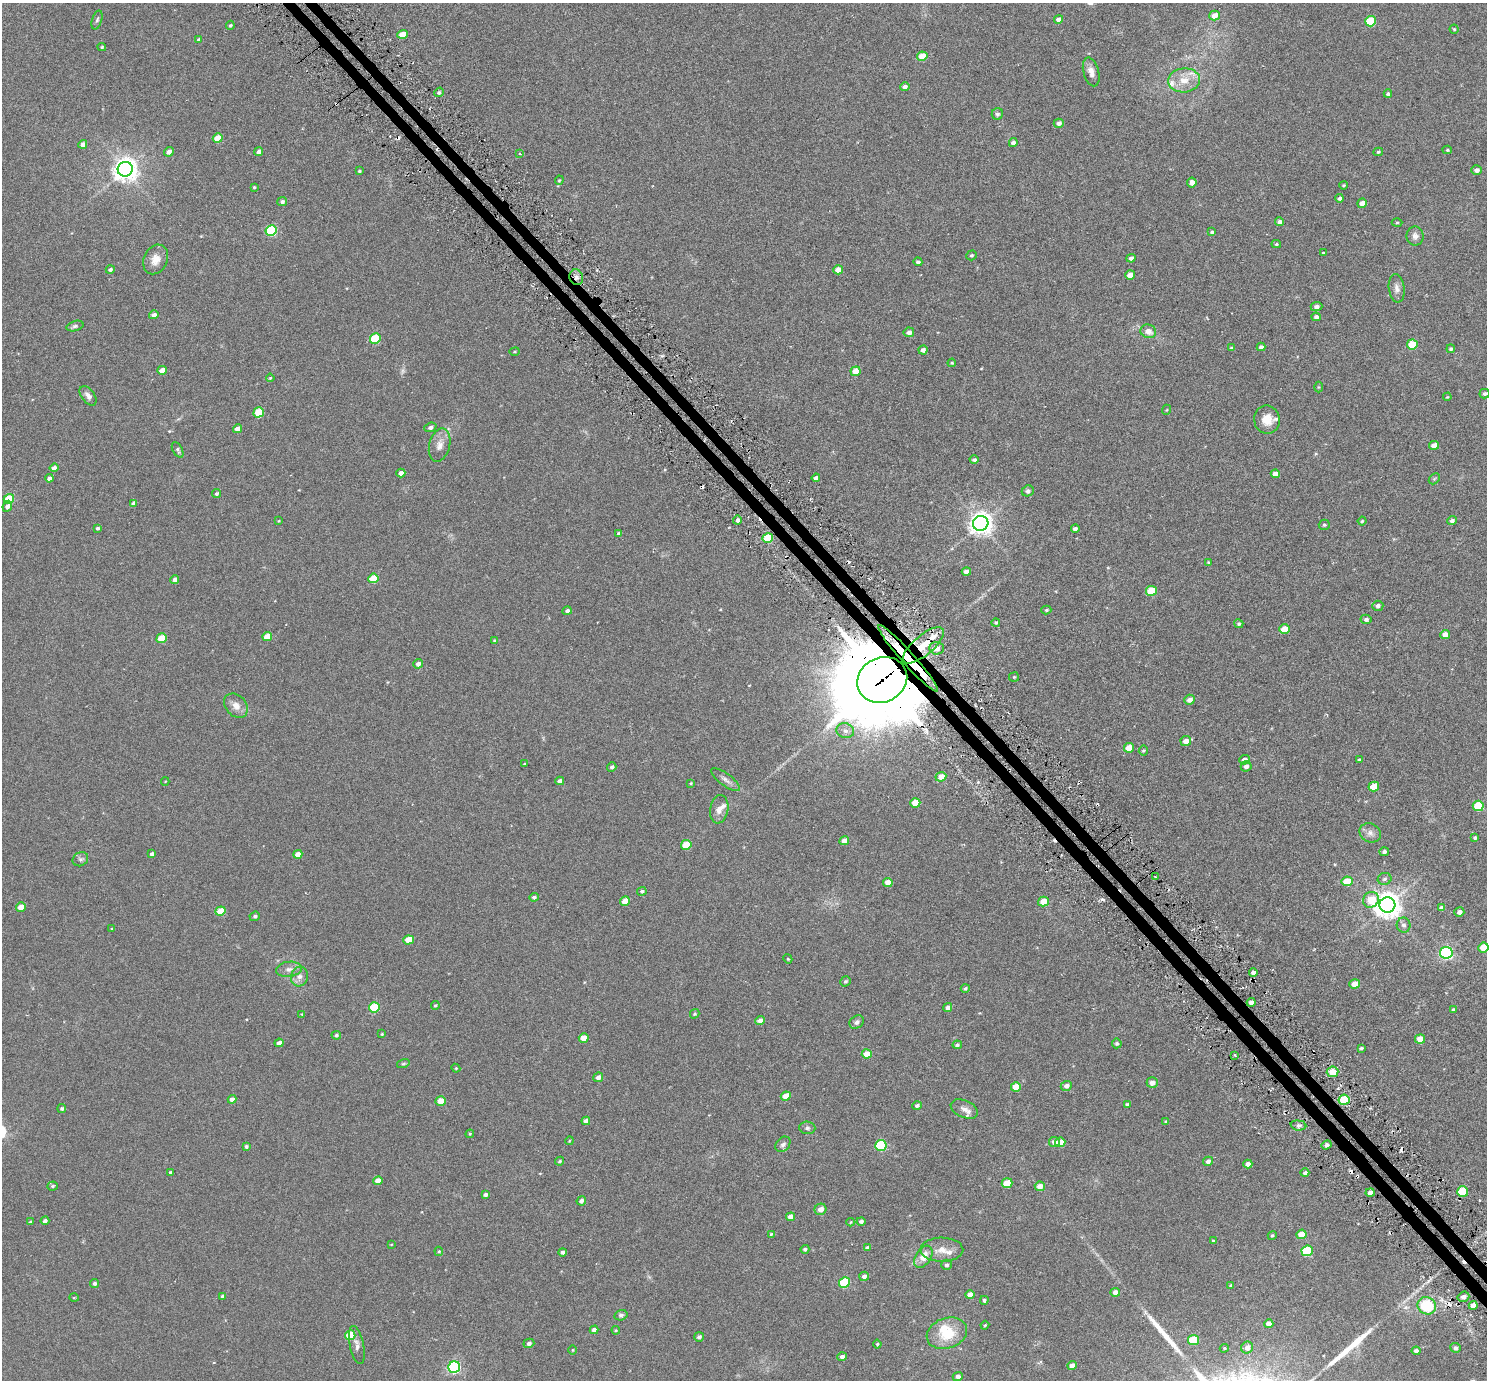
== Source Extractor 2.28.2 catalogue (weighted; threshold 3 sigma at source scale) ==
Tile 6 of 4 x 4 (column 2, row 2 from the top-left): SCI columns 1552-3036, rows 2967-4344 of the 6069 x 6069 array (HDU 1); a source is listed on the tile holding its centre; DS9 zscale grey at full resolution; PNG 1489 x 1382 px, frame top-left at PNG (2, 3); each listed source drawn as its Kron ellipse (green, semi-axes under 4 px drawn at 4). Shown black and unused: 2% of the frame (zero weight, under 3 of 6 exposures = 3% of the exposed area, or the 3 px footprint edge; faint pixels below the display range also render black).
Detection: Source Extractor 2.28.2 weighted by HDU 2 'WHT'; one run over the whole footprint, this tile lists its part. Background 0.0263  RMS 0.0071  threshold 0.029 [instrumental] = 3 sigma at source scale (4.09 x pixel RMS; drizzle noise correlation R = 1.36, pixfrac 0.8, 0.05/0.05 arcsec/px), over >= 5 px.
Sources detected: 314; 1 too faint to see at this stretch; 2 inside a brighter object's white glare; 11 cosmic-ray / hot-pixel residue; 2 long thin detections or spike segments (spike, bleed or trail) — neither listed nor drawn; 8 inside a brighter listed object's ellipse — not listed separately; the other 290 listed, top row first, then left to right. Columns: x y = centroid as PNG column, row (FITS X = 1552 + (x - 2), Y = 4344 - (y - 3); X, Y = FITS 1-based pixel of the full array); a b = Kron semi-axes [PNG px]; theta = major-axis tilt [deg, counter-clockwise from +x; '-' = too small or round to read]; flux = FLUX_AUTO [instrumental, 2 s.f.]
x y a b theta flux
1215 15 5 5 - 6.2
1059 19 4 4 - 2.8
97 20 10 5 72 1.3
1371 21 5 5 - 26
230 25 5 4 - 1
1454 29 4 4 - 0.65
402 34 5 4 - 8.8
198 39 4 3 - 0.58
102 47 4 3 - 0.62
922 56 5 4 - 12
1091 72 15 7 -74 4.3
1184 80 16 12 6 8.9
905 86 5 4 - 2
439 92 5 4 - 0.99
1388 94 4 4 - 1.4
997 114 6 5 - 1.4
1059 123 5 4 - 2.5
218 138 5 4 - 12
1013 143 4 4 - 2.3
83 144 4 4 - 3.7
1447 150 4 4 - 0.77
169 152 5 4 - 3.5
259 152 4 4 - 2.7
1378 152 5 3 - 0.7
520 153 3 3 - 0.81
125 169 7 7 - 540
1476 170 5 4 - 2.4
359 171 3 3 - 0.81
559 180 5 4 - 0.67
1192 182 5 4 - 3
1343 185 4 3 - 0.72
254 187 4 4 - 0.64
1340 198 4 4 - 1.6
282 202 5 4 - 1.7
1362 203 5 4 - 3.6
1279 222 4 4 - 2.1
1397 222 5 3 - 0.63
271 231 5 5 - 48
1212 232 4 3 - 1.2
1415 236 9 8 - 3
1276 244 5 4 - 0.78
1323 253 3 3 - 0.47
972 255 5 4 - 0.97
1131 258 4 4 - 2.1
156 259 15 12 64 6.1
918 262 4 4 - 1.4
110 269 4 4 - 1.3
838 270 5 4 - 6.8
1130 275 5 4 - 5
576 277 8 6 -65 3.2
1397 288 14 7 -83 3.2
1316 307 6 4 2 2.1
154 315 5 4 - 2.4
1316 317 5 4 - 1.7
75 326 9 5 16 1.3
1148 331 8 6 -17 4.6
909 332 5 5 - 2.7
375 339 5 5 - 32
1412 344 5 5 - 20
1261 347 4 4 - 1.8
1231 348 4 4 - 0.67
1451 349 4 4 - 1.2
923 350 4 4 - 2.3
515 352 5 3 - 0.51
952 363 4 3 - 0.63
162 370 5 4 - 4.9
855 371 5 4 - 7.4
270 378 4 4 - 0.66
1318 387 5 3 - 0.47
1485 394 5 5 - 1.4
88 396 11 6 -53 2.5
1447 397 4 3 - 0.42
1166 410 5 3 - 0.43
259 412 5 5 - 19
1267 420 14 13 - 7.2
430 427 6 4 20 1.5
237 429 5 4 - 3.8
440 445 17 10 75 5.2
1434 445 5 4 - 4.2
178 450 8 5 -62 1.2
974 460 4 4 - 1.3
54 468 4 4 - 2.6
401 473 4 4 - 3.5
1275 474 4 4 - 3.3
49 478 4 4 - 1.7
816 478 4 4 - 2.5
1434 479 6 4 44 0.77
1028 491 6 5 - 1.6
216 494 5 4 - 1.1
9 499 5 5 - 20
134 503 4 4 - 2.3
7 506 6 4 63 2.2
737 520 4 4 - 1.8
279 521 4 4 - 0.51
1362 521 4 4 - 0.78
1452 521 5 4 - 1.7
981 523 8 7 - 470
1324 525 5 5 - 1.1
97 528 4 4 - 1.1
1075 529 4 3 - 1.6
619 534 4 4 - 1.9
768 538 5 5 - 30
1208 562 4 3 - 0.64
966 572 4 4 - 2.8
373 578 5 4 - 18
175 580 4 4 - 2.8
1151 591 5 5 - 17
1378 606 5 5 - 2.1
1046 610 5 4 - 0.78
567 611 5 4 - 2.1
1366 619 5 4 - 1.6
996 622 4 4 - 0.85
1239 624 5 4 - 0.97
1284 629 5 4 - 9.1
1445 634 5 4 - 4
267 637 5 4 - 10
162 638 5 4 - 16
495 641 4 4 - 1.2
923 645 25 10 40 21
936 648 7 6 - 4.7
908 658 44 6 -48 36
418 664 5 4 - 2.5
1014 677 5 4 - 0.74
882 680 25 22 27 10000
1190 700 5 5 - 3.1
236 706 13 10 -48 4.9
845 731 9 7 -16 3
1186 741 5 5 - 4
1129 748 5 4 - 7.7
1143 750 5 4 - 0.82
1244 760 5 4 - 2.6
1359 760 3 3 - 0.91
524 764 4 3 - 0.47
1246 766 5 5 - 2.2
612 767 5 4 - 1.5
941 777 5 5 - 5.9
725 780 17 6 -36 2.9
165 781 4 3 - 0.43
560 781 4 4 - 2.2
691 783 3 3 - 0.56
1374 786 5 5 - 12
915 803 5 4 - 11
1478 806 5 5 - 26
719 809 14 9 80 4.4
1370 833 11 9 -32 3.4
1475 838 4 4 - 1.2
844 841 5 4 - 5.9
686 845 5 5 - 18
1384 852 5 4 - 1.6
152 854 4 3 - 1.5
298 854 4 4 - 5.4
80 859 8 6 32 1.6
1155 876 3 2 - 0.58
1385 879 7 6 - 1.5
1347 881 5 5 - 12
888 882 5 4 - 6.7
642 891 5 4 - 1.1
534 897 4 4 - 1.5
1371 900 8 7 - 18
625 901 5 4 - 6.4
1043 901 5 5 - 7.2
1387 905 8 7 - 650
21 907 5 4 - 8
1441 908 4 4 - 2.2
220 911 5 4 - 12
1459 912 5 4 - 2.6
255 916 5 4 - 1.2
1404 925 7 7 - 2
112 929 3 2 - 0.52
408 940 5 4 - 12
1483 947 5 5 - 10
1446 953 6 6 - 120
788 959 5 3 - 0.57
289 969 13 7 6 3.5
1253 972 4 3 - 1.9
299 976 10 8 74 3.6
846 981 5 5 - 1.1
1355 984 5 4 - 7.1
965 988 4 4 - 1.2
1251 1002 4 3 - 2.7
435 1005 4 3 - 0.67
374 1007 5 5 - 28
948 1007 5 4 - 2.4
1453 1009 4 4 - 0.98
302 1014 3 3 - 0.49
695 1014 5 3 - 0.78
760 1020 5 4 - 3.6
857 1022 7 6 - 1.8
382 1034 4 3 - 0.56
336 1035 5 4 - 1.1
584 1038 5 4 - 8.4
1420 1039 5 4 - 8.7
279 1043 4 4 - 3
1117 1043 5 5 - 1.2
957 1045 5 4 - 1.3
1361 1048 3 3 - 0.75
867 1054 5 4 - 11
1235 1055 3 2 - 0.69
403 1064 6 4 17 0.8
456 1068 4 4 - 0.6
1332 1072 6 5 - 8.4
598 1077 5 4 - 2.4
1152 1083 5 5 - 3.5
1066 1086 6 5 - 2.6
1016 1087 5 5 - 14
786 1096 5 4 - 7.7
232 1099 4 4 - 3.1
1344 1100 5 5 - 30
441 1101 5 4 - 8
1127 1104 4 3 - 1.3
917 1105 5 4 - 1.4
62 1108 4 4 - 1.1
964 1109 14 8 -24 3.9
586 1121 4 4 - 2.7
1166 1122 4 3 - 1.2
1298 1125 8 5 -5 1.4
807 1128 8 6 -5 1.5
470 1134 4 3 - 0.62
569 1141 4 3 - 0.49
1054 1142 5 5 - 2.8
1060 1142 5 5 - 10
783 1144 8 6 49 1.8
881 1145 6 5 - 44
1327 1145 5 4 - 1.5
246 1147 4 4 - 1.2
560 1161 4 3 - 0.8
1208 1161 5 4 - 2.2
1248 1164 4 4 - 2.8
170 1172 3 3 - 0.81
1305 1173 4 4 - 1.5
378 1181 5 4 - 5.1
1007 1183 5 5 - 14
53 1186 5 4 - 0.99
1040 1186 5 5 - 4.3
1463 1191 5 5 - 28
1370 1192 4 3 - 2.5
485 1195 4 3 - 1.7
581 1201 5 4 - 2.1
820 1209 6 5 - 4.5
790 1217 4 4 - 4.5
45 1221 4 4 - 1.7
861 1221 4 4 - 1.6
30 1222 4 3 - 0.8
850 1222 4 3 - 0.49
771 1234 4 4 - 0.61
1302 1234 5 4 - 9.8
1272 1236 5 4 - 0.86
1213 1241 4 3 - 0.57
391 1244 4 3 - 0.4
867 1248 4 4 - 1.6
805 1249 4 4 - 1.3
942 1250 21 12 0 6.9
439 1251 5 4 - 0.71
1307 1251 5 5 - 35
562 1252 4 4 - 1.7
923 1257 12 7 58 6.9
947 1265 5 5 - 1.3
864 1276 5 4 - 2.3
95 1283 4 4 - 1.3
844 1283 5 5 - 32
1230 1285 4 3 - 0.6
1115 1292 4 4 - 3.3
970 1295 5 4 - 5.2
223 1296 4 4 - 1.6
1463 1297 6 5 - 2.6
74 1298 5 3 - 0.45
984 1300 4 4 - 1.3
1473 1305 4 4 - 6
1427 1306 9 8 - 30
621 1315 6 5 - 1.3
1269 1324 4 4 - 5.7
985 1325 4 3 - 0.55
594 1330 4 4 - 2.4
616 1330 4 4 - 0.52
947 1333 21 15 19 17
350 1335 5 5 - 16
699 1337 5 4 - 1.8
1193 1340 5 5 - 20
529 1343 5 4 - 1.9
877 1344 4 4 - 0.72
357 1345 19 7 -78 3.2
1247 1347 6 5 - 3.5
1224 1348 5 4 - 0.66
1455 1348 5 4 - 1.9
573 1350 4 3 - 0.45
1416 1351 4 4 - 2
842 1357 4 3 - 1.9
1072 1365 5 4 - 3.4
454 1367 6 5 - 99
958 1376 5 4 - 2.6
Overlapping masked pixels (flux is a lower limit): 6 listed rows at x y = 576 277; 768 538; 923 645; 936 648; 908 658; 882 680
Isophote crosses this tile's border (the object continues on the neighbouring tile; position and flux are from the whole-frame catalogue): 1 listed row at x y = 1483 947